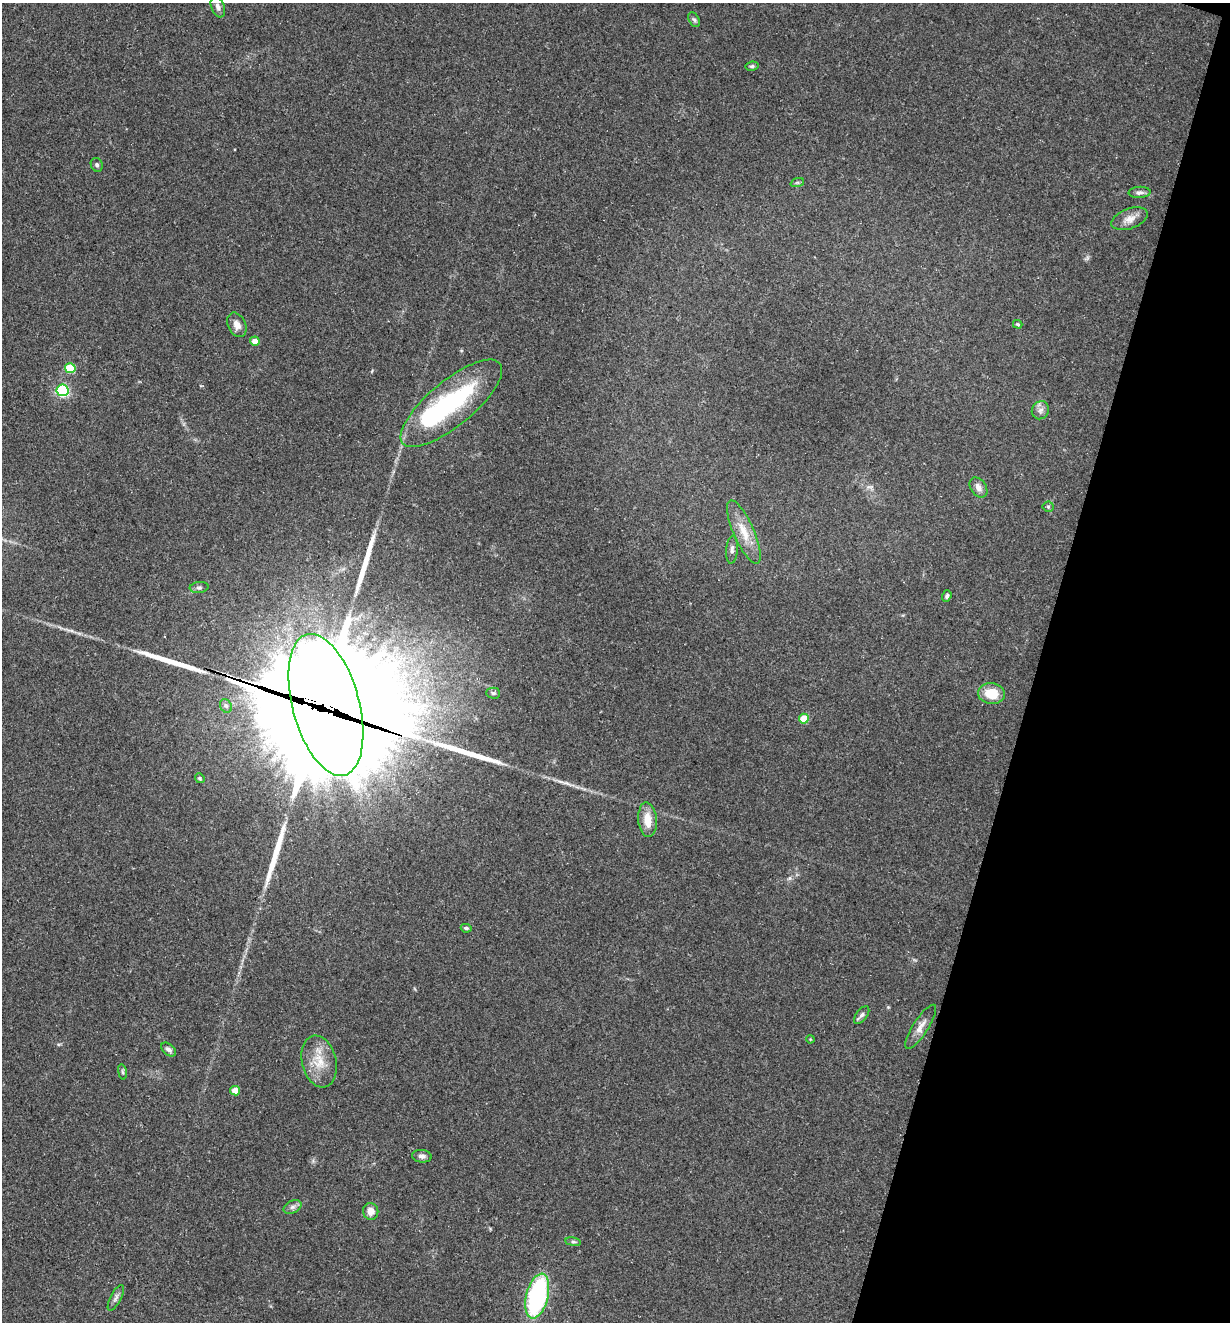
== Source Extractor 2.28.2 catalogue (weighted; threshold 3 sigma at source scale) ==
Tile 8 of 4 x 4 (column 4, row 2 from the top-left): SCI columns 3942-5169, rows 2641-3960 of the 5297 x 5282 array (HDU 1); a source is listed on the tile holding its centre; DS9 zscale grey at full resolution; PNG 1232 x 1324 px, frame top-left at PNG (2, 3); each listed source drawn as its Kron ellipse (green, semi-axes under 4 px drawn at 4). Shown black and unused: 16% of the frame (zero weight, under 3 of 5 exposures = <1% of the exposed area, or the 3 px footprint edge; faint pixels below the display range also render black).
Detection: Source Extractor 2.28.2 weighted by HDU 2 'WHT'; one run over the whole footprint, this tile lists its part. Background 0.107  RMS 0.0066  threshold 0.0299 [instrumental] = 3 sigma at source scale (4.5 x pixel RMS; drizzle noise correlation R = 1.50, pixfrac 1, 0.05/0.05 arcsec/px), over >= 5 px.
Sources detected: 51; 5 inside a brighter object's white glare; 4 long thin detections or spike segments (spike, bleed or trail) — neither listed nor drawn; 1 inside a brighter listed object's ellipse — not listed separately; the other 41 listed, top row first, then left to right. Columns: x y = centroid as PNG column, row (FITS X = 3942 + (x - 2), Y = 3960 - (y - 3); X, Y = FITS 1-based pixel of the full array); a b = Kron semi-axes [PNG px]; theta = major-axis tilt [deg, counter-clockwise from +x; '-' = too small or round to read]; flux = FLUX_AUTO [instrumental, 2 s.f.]
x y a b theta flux
218 7 11 6 -68 3
694 20 8 5 -62 1.4
752 66 7 4 10 1.4
97 165 7 6 - 1.4
797 183 7 4 19 1.1
1140 192 11 5 4 2.2
1130 219 19 10 20 6.2
1018 324 5 3 - 0.85
237 325 13 9 -64 4.8
255 341 4 4 - 6
70 368 5 5 - 30
62 390 6 5 - 97
451 403 63 22 39 90
1040 410 9 8 - 3.1
978 487 11 7 -55 3.6
1048 507 5 5 - 1.1
744 532 34 10 -66 13
732 550 14 5 86 2.6
199 588 9 5 5 1.6
947 596 6 4 71 1.5
493 693 7 5 -2 1.3
991 694 13 10 -7 15
326 705 73 33 -75 15000
226 706 7 5 -61 1.5
804 719 5 5 - 19
200 778 5 4 - 0.95
647 820 17 9 -85 11
466 928 5 3 - 1.1
862 1015 10 5 52 2.1
921 1027 26 7 57 6.1
810 1039 4 3 - 0.51
169 1050 8 5 -39 2.4
319 1061 26 17 -77 15
122 1072 8 4 -81 1.2
235 1091 5 4 - 7.8
422 1156 10 6 -6 2.5
292 1207 9 6 27 2.4
371 1211 8 7 - 5.3
573 1242 8 4 -8 1.2
537 1296 23 11 76 99
116 1298 14 5 63 2.4
Overlapping masked pixels (flux is a lower limit): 1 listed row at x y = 326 705